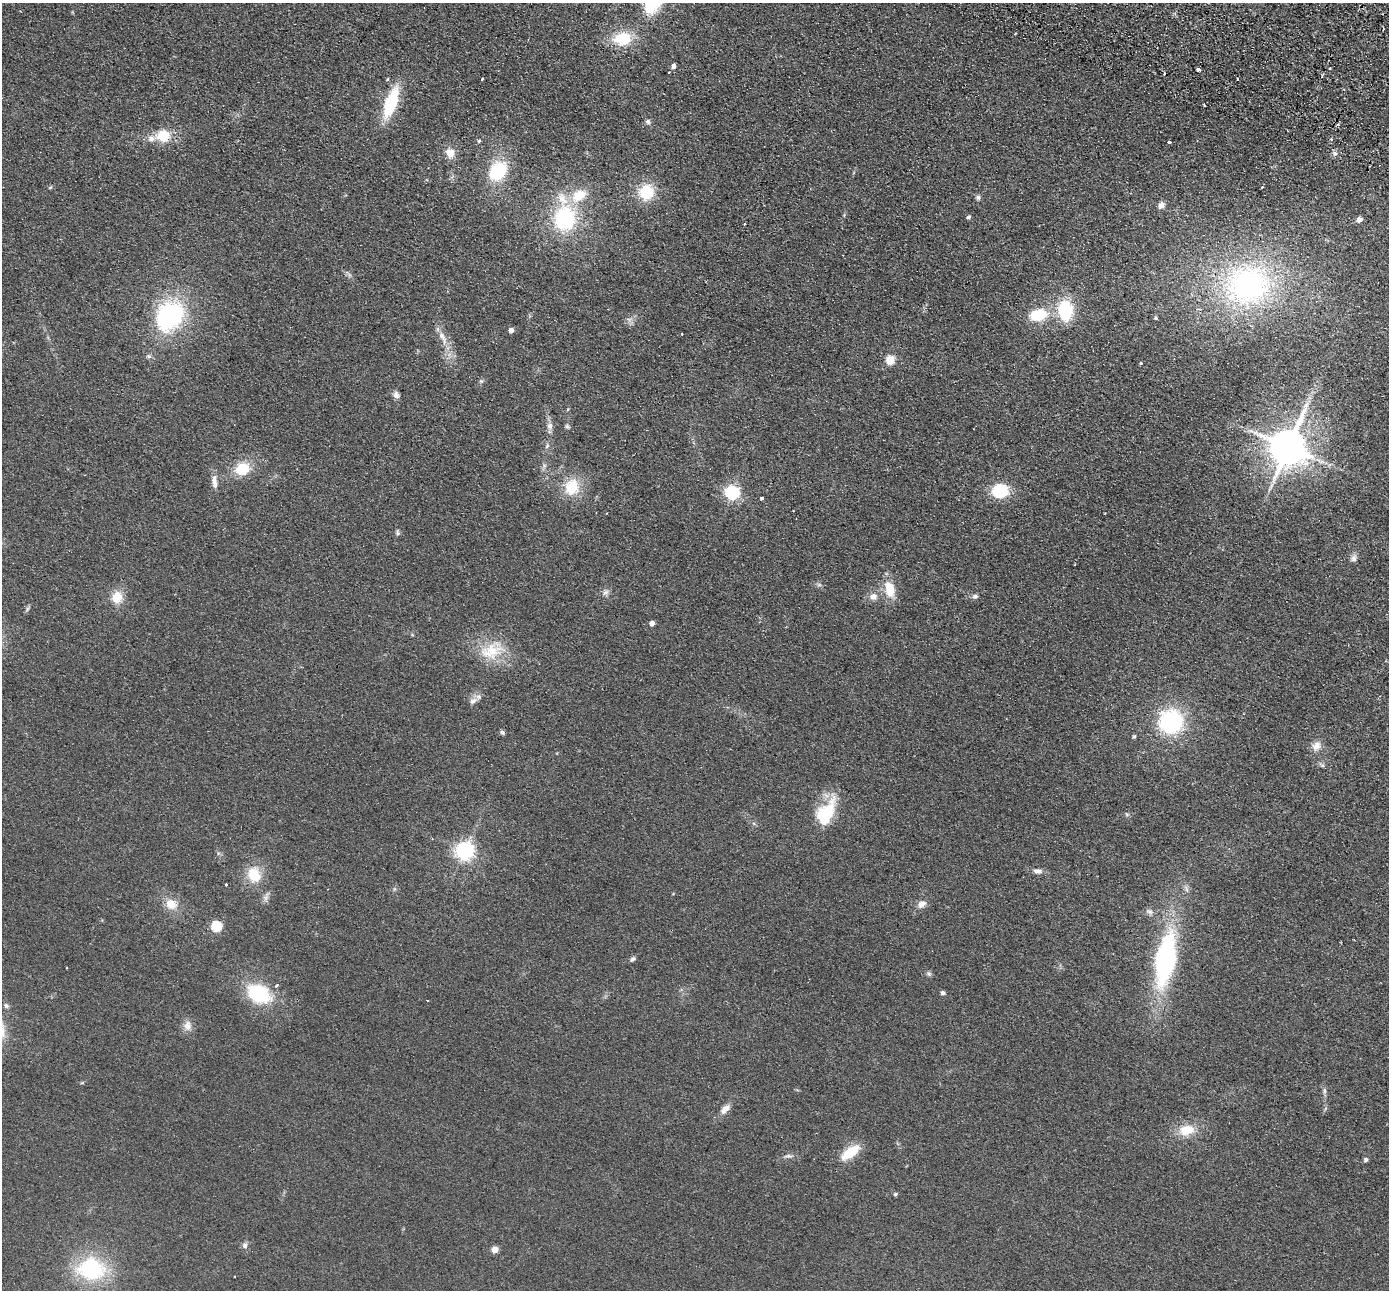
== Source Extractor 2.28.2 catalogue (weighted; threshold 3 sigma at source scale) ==
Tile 10 of 4 x 4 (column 2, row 3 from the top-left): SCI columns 1415-2801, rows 1615-2902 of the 5603 x 5672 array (HDU 1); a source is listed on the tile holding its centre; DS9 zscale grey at full resolution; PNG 1391 x 1292 px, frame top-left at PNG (2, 3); no overlay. Shown black and unused: <1% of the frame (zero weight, under 2 of 3 exposures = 3% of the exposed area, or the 3 px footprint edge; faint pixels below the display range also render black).
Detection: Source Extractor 2.28.2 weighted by HDU 2 'WHT'; one run over the whole footprint, this tile lists its part. Background 0.0692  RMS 0.0096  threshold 0.0433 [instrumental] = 3 sigma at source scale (4.5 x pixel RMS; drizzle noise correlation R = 1.50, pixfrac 1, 0.05/0.05 arcsec/px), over >= 5 px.
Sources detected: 103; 1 inside a brighter object's white glare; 6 cosmic-ray / hot-pixel residue — not listed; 4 inside a brighter listed object's ellipse — not listed separately; the other 92 listed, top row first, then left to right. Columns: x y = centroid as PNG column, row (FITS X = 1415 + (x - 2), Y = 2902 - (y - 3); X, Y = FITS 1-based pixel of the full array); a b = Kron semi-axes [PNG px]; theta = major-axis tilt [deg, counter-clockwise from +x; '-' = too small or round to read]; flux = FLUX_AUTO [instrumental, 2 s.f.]
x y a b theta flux
622 39 19 15 7 31
673 66 4 4 - 4.9
1329 68 3 2 - 1.5
1198 69 4 3 - 7.4
388 79 4 3 - 1.4
482 79 3 2 - 2.3
1237 79 3 2 - 1.4
391 103 29 11 70 57
1204 105 3 3 - 1.4
648 122 7 6 - 2.3
1338 125 4 3 - 2.2
163 136 17 14 3 23
1331 140 4 3 - 0.89
479 141 4 4 - 1.4
1169 142 3 3 - 5.1
450 153 11 10 - 9.7
1335 153 6 5 - 2.4
498 171 20 16 57 53
1262 187 3 2 - 0.95
646 192 16 15 - 33
978 197 6 6 - 2.2
1161 205 9 7 58 4.3
968 217 4 4 - 2.2
564 218 37 23 -86 90
1359 220 5 5 - 7
745 224 3 3 - 1.8
1248 285 62 56 13 220
1065 310 17 12 -88 58
173 315 29 22 -75 97
1038 315 16 10 10 37
1156 318 5 4 - 1.2
628 319 7 4 -18 2.1
511 330 4 4 - 6.6
442 337 21 7 -63 9.9
149 356 6 5 - 2.1
890 360 5 5 - 38
1141 363 4 4 - 0.85
481 381 5 5 - 1.4
396 395 9 7 -66 3.9
568 409 5 3 - 0.9
550 426 10 8 88 4.5
567 426 6 6 - 1.8
547 446 7 4 46 1.6
1288 447 11 10 - 2900
242 469 15 13 24 26
215 481 18 7 -85 7
572 487 19 16 73 29
1000 491 14 12 1 45
732 493 6 6 - 220
762 498 3 3 - 1.9
398 532 10 4 86 1.7
1354 558 10 8 -90 3.5
890 589 17 10 -76 22
605 592 10 6 38 3.4
975 596 7 6 - 2.7
117 597 13 12 - 16
873 597 10 9 - 6.4
27 609 7 4 72 1.7
652 623 4 4 - 8.2
412 635 4 4 - 1.1
491 651 34 20 10 33
473 701 13 8 34 5.1
1171 722 25 24 - 93
502 732 6 5 - 2.1
1134 737 4 4 - 1.6
1316 746 13 10 45 7.7
826 813 30 16 62 51
464 851 7 6 - 440
1037 871 11 6 -11 4.6
254 875 17 13 -72 26
226 885 3 3 - 6.2
171 904 14 11 -37 13
922 904 11 8 35 6
1149 912 10 6 -30 3.2
217 926 5 5 - 71
633 959 8 5 50 2.1
1165 959 52 19 80 160
929 974 7 5 -45 1.8
943 993 5 4 - 2.6
259 994 21 15 -27 66
6 1006 7 6 - 2.2
187 1026 12 11 - 7.2
1324 1091 10 4 -90 2.5
725 1109 14 7 43 7.2
1187 1130 19 12 9 20
850 1152 17 8 37 31
788 1156 12 5 -6 2.9
1366 1160 5 5 - 2.2
895 1194 5 4 - 1.4
245 1245 8 6 -78 3.2
495 1249 5 4 - 17
91 1269 30 24 -5 85